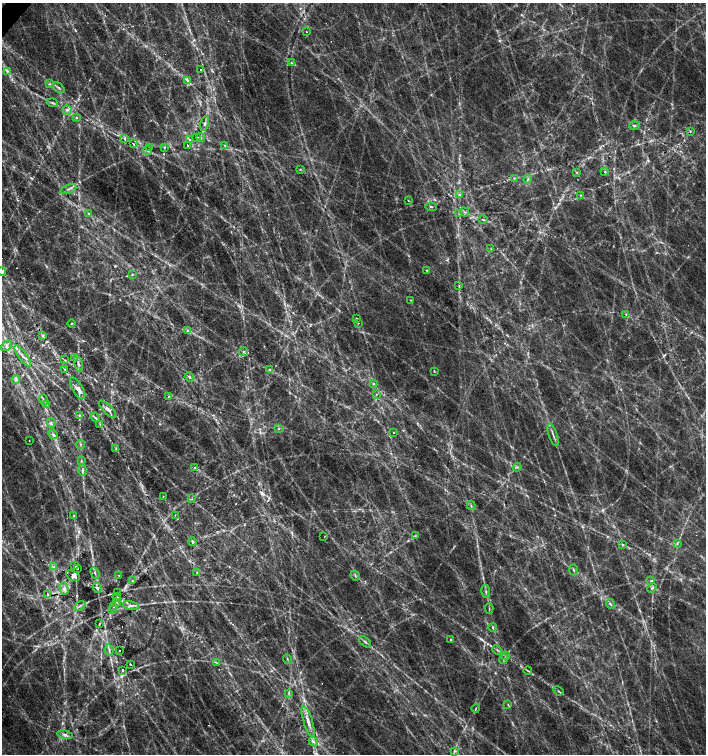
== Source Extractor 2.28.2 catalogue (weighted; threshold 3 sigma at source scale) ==
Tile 11 of 4 x 4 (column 3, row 3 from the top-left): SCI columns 2980-4387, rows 1508-3010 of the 6022 x 6017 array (HDU 1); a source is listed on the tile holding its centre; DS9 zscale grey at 2 x 2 block average (1 PNG px = mean of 2 x 2 image px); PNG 708 x 756 px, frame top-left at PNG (2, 3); each listed source drawn as its Kron ellipse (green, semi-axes under 4 px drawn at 4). Shown black and unused: <1% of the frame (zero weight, under 2 of 3 exposures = <1% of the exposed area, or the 3 px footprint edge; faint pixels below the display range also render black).
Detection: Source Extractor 2.28.2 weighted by HDU 2 'WHT'; one run over the whole footprint, this tile lists its part. Background 0.129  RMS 0.014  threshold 0.0634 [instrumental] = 3 sigma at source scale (4.5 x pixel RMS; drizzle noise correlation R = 1.50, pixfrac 1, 0.0396/0.0396 arcsec/px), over >= 5 px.
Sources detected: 158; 1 too faint to see at this stretch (2 x 2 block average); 15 cosmic-ray / hot-pixel residue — neither listed nor drawn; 3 inside a brighter listed object's ellipse — not listed separately; the other 139 listed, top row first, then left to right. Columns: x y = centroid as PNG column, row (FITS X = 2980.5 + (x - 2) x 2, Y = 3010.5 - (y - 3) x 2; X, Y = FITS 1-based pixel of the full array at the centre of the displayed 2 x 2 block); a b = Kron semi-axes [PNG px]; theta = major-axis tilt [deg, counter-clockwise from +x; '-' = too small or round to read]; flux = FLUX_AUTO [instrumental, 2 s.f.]
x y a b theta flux
307 32 2 2 - 2
291 63 3 2 - 3
201 70 2 2 - 11
7 71 4 3 - 4.6
187 80 3 3 - 3.6
50 84 4 3 - 3.5
59 88 7 3 -41 6.3
52 103 6 3 -19 5.9
67 110 4 3 - 6.5
76 118 3 2 - 3.5
205 124 7 3 78 7.9
634 126 5 3 - 4.9
690 131 3 3 - 3.8
197 137 2 2 - 3.6
200 137 4 3 - 4.3
125 139 2 2 - 10
189 140 4 3 - 4.7
133 144 2 2 - 7.2
188 145 2 2 - 12
225 145 4 2 - 3.8
150 147 2 2 - 4.2
165 147 3 3 - 3.1
148 151 4 2 - 2.8
300 169 3 2 - 2.2
577 172 3 2 - 2.8
605 172 3 3 - 2.8
514 178 3 2 - 3
528 179 4 2 - 3.8
68 189 8 2 23 7.3
459 195 4 3 - 4.5
581 195 3 2 - 2.6
408 200 3 2 - 2
431 207 6 3 -5 4.3
465 212 5 2 - 3.7
89 213 4 2 - 3.3
459 214 4 3 - 4.1
483 220 4 2 - 3.1
491 249 3 2 - 1.9
427 270 3 2 - 3.2
2 271 4 4 - 6.1
132 274 4 3 - 3
459 286 3 2 - 3.3
411 300 2 2 - 4
626 314 3 3 - 3.9
357 318 2 2 - 1.5
71 323 4 2 - 2.4
358 323 2 2 - 2.2
187 331 3 3 - 3.5
43 335 4 3 - 7.5
6 346 6 3 40 6.8
244 351 4 3 - 5.4
23 356 12 3 -53 14
74 357 4 3 - 4.4
65 360 3 2 - 2.6
78 364 8 3 -76 9.2
65 370 3 2 - 3.8
269 370 2 2 - 2.6
434 371 4 2 - 2.4
189 377 5 3 - 5.7
16 380 4 3 - 6.1
373 383 3 3 - 4
78 388 12 5 -59 22
377 394 2 2 - 4.2
169 396 3 2 - 2.8
43 400 6 2 -75 4.9
46 405 4 2 - 3.7
107 409 11 4 -44 17
79 415 3 3 - 3.6
95 417 5 3 - 5.1
51 423 5 2 - 4.2
100 424 3 2 - 3.4
278 429 3 2 - 2.5
394 432 2 2 - 3.1
53 434 5 3 - 5.8
553 435 12 2 -72 9.4
29 441 2 2 - 1.5
81 444 4 2 - 3.7
116 449 3 2 - 2.5
81 461 3 2 - 2.6
195 467 4 3 - 5.8
517 467 4 2 - 2.8
82 470 5 3 - 6.5
163 496 3 2 - 1.8
192 499 3 2 - 2.1
471 505 4 2 - 3.4
175 515 3 2 - 1.5
74 516 3 2 - 3.1
415 536 3 2 - 3.4
324 537 2 2 - 1.4
192 542 4 3 - 5.9
677 543 4 2 - 3.3
622 544 4 3 - 3.7
75 566 3 3 - 4.7
53 567 4 2 - 4.1
78 568 2 2 - 10
573 570 5 2 - 3.6
95 573 6 2 -65 4.4
197 573 3 2 - 2
119 575 2 2 - 1.5
73 576 7 4 -27 12
355 576 5 3 - 5.7
651 580 4 2 - 3.9
132 581 4 2 - 3.2
97 588 5 3 - 6.6
652 588 5 2 - 4.6
64 589 6 3 -74 10
117 592 2 2 - 1.7
486 592 7 3 -78 6.5
47 594 2 2 - 7.8
117 597 4 3 - 6.5
117 603 3 2 - 2.9
610 604 5 2 - 4.5
131 605 8 2 -13 6.3
80 606 6 2 34 5.4
114 607 3 2 - 2
489 609 5 2 - 3.4
113 610 3 2 - 2.6
99 624 2 2 - 3.1
493 627 4 3 - 4.5
450 640 2 2 - 2.4
365 642 7 3 -40 6.9
109 650 6 3 -82 6
119 650 2 2 - 2.7
497 650 5 3 - 4.8
506 656 4 3 - 5.1
287 659 5 2 - 3.3
503 659 5 2 - 3.6
217 663 3 2 - 2.7
130 665 2 2 - 5.8
123 670 2 2 - 14
528 671 4 2 - 3.3
558 691 5 2 - 4.2
289 693 4 2 - 3.4
508 705 3 2 - 1.7
476 708 4 2 - 2.7
308 721 16 4 -73 26
65 735 7 3 -12 7.9
313 742 5 4 - 7.9
454 751 3 2 - 3.7
Overlapping masked pixels (flux is a lower limit): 1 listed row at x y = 75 566
Isophote crosses this tile's border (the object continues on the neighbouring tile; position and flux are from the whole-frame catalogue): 1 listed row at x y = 2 271
Diffuse or blended objects may show on this block-average render without a row.